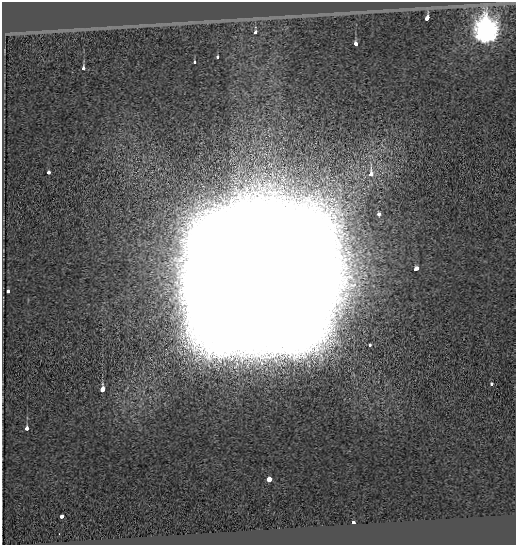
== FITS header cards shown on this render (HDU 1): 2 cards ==
NAXIS1  =                  514
NAXIS2  =                  543

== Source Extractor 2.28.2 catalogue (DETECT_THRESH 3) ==
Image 514 x 543 px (HDU 1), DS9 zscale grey, 1 PNG px = 1 image px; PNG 518 x 547 px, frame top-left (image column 1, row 543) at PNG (2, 2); no overlay
Background -0.906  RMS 0.38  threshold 1.13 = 3 sigma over >= 5 px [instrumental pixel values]
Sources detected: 20; all 20 listed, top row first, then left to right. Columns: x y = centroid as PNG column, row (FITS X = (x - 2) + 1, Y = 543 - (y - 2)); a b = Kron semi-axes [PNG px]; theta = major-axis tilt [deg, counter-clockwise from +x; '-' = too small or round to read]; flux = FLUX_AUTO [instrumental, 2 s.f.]
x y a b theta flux
427 18 4 3 - 4.1e+02
486 31 9 8 - 3.0e+04
255 32 4 3 - 9.6e+01
355 44 3 3 - 5.0e+02
218 57 3 3 - 1.7e+02
195 62 3 3 - 1.5e+02
84 68 3 3 - 2.7e+02
48 172 3 3 - 2.2e+02
371 174 6 3 88 4.4e+02
379 214 4 4 - 6.2e+01
416 269 5 3 - 6.0e+02
258 285 56 54 41 6.4e+06
8 291 4 3 - 1.2e+02
369 345 3 3 - 1.3e+02
491 384 3 3 - 2.6e+02
102 389 4 3 - 2.5e+03
27 428 3 3 - 6.6e+02
269 479 4 3 - 1.2e+03
61 516 3 3 - 3.7e+02
353 523 4 3 - 1.7e+02